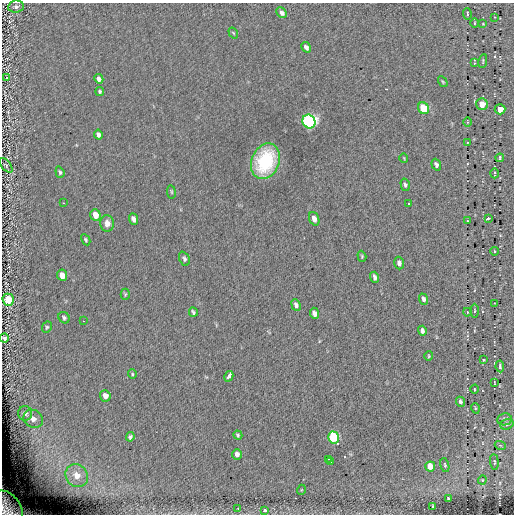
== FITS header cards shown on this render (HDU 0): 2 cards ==
NAXIS1  =                  512
NAXIS2  =                  512

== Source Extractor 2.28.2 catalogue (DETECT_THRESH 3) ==
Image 512 x 512 px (HDU 0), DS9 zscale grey, 1 PNG px = 1 image px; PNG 516 x 516 px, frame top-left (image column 1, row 512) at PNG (2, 3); each listed source drawn as its Kron ellipse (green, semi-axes under 4 px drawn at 4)
Background 0.0189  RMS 4.6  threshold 13.8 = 3 sigma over >= 5 px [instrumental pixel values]
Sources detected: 91; all 91 listed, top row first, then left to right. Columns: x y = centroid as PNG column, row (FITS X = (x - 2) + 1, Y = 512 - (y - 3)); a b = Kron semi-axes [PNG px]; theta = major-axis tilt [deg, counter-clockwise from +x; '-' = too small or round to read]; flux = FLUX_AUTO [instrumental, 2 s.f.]
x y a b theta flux
16 7 8 6 9 1100
282 13 6 4 -46 1200
467 14 6 3 -87 510
494 17 3 2 - 160
474 23 4 3 - 270
483 24 2 2 - 230
233 33 6 4 -57 360
306 47 6 4 -58 1100
483 61 7 3 80 420
474 63 3 2 - 190
7 78 4 2 - 250
99 79 5 4 - 1200
443 82 6 3 -58 340
100 91 4 4 - 460
482 104 6 5 - 4100
423 108 6 5 - 14000
500 109 5 5 - 2700
309 121 7 6 - 84000
467 122 4 3 - 260
98 134 5 4 - 1100
467 143 3 3 - 320
404 158 5 3 - 230
500 158 4 3 - 410
265 161 18 13 68 23000
6 165 9 4 -51 600
436 165 6 4 -71 840
60 172 6 4 -70 520
494 173 5 2 - 350
405 185 6 4 -75 600
171 192 7 3 -81 330
63 203 3 2 - 330
408 204 3 3 - 930
95 215 6 5 - 2900
488 218 3 3 - 1600
133 219 6 4 -66 1100
314 219 7 5 -69 1800
467 221 3 2 - 220
107 223 8 7 - 1700
86 240 6 4 -62 440
494 251 4 3 - 290
362 256 6 4 -72 380
184 259 7 5 -66 740
399 263 6 4 -73 980
62 275 6 5 - 2700
375 277 5 3 - 900
125 294 5 4 - 380
424 299 6 4 -68 920
8 300 6 5 - 9800
494 304 3 2 - 160
296 305 6 4 -66 860
475 311 7 3 89 310
193 312 5 3 - 550
467 312 4 2 - 160
314 313 6 4 -67 1300
64 318 6 5 - 620
83 321 3 2 - 390
47 327 6 4 63 460
422 331 5 4 - 1000
4 338 4 4 - 650
429 356 5 4 - 340
484 360 2 2 - 220
500 366 6 3 -82 510
132 374 5 4 - 390
229 376 5 3 - 2700
494 383 4 2 - 240
474 389 4 3 - 240
105 396 6 5 - 1600
460 402 5 4 - 750
475 408 5 3 - 330
25 413 7 7 - 1200
33 419 10 8 -32 1800
504 419 7 6 - 810
507 424 7 5 17 640
238 435 5 4 - 460
130 437 4 4 - 570
333 437 6 5 - 23000
500 445 5 3 - 270
237 454 5 4 - 1400
328 459 3 2 - 330
330 462 3 2 - 470
494 462 8 4 -85 550
445 465 7 4 -76 470
430 466 5 5 - 4100
77 475 12 10 -51 4100
482 480 4 4 - 290
301 490 5 3 - 250
448 498 3 2 - 250
433 506 3 3 - 300
8 508 19 12 -53 6500
238 508 4 3 - 190
264 510 3 3 - 1700
At the frame edge (FLAGS 8, measured only in part): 2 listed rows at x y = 4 338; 8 508